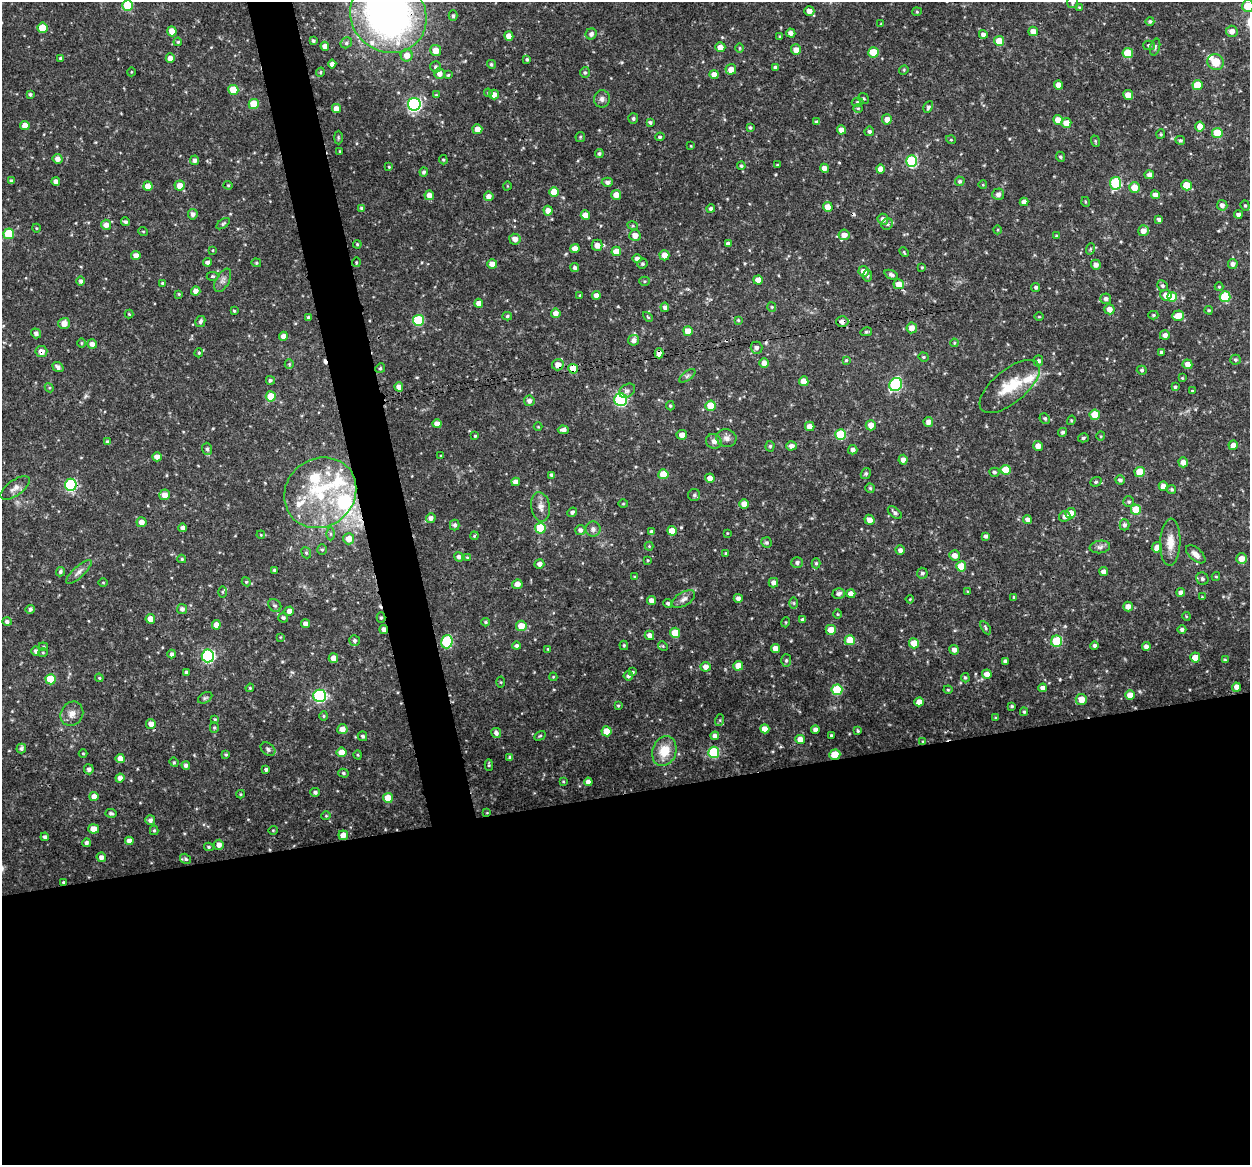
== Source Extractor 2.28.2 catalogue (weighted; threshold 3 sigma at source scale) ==
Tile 15 of 4 x 4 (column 3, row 4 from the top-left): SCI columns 2496-3743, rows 38-1200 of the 4992 x 4776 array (HDU 1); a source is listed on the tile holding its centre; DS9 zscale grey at full resolution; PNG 1252 x 1167 px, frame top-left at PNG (2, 2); each listed source drawn as its Kron ellipse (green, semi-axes under 4 px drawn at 4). Shown black and unused: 34% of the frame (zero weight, under 3 of 4 exposures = <1% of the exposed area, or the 3 px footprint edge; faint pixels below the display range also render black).
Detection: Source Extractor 2.28.2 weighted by HDU 2 'WHT'; one run over the whole footprint, this tile lists its part. Background 0.0465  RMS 0.0026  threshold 0.0115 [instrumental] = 3 sigma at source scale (4.5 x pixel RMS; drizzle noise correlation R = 1.50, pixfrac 1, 0.0396/0.0396 arcsec/px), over >= 5 px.
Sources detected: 516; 1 inside a brighter object's white glare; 6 cosmic-ray / hot-pixel residue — neither listed nor drawn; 13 inside a brighter listed object's ellipse — not listed separately; the other 496 listed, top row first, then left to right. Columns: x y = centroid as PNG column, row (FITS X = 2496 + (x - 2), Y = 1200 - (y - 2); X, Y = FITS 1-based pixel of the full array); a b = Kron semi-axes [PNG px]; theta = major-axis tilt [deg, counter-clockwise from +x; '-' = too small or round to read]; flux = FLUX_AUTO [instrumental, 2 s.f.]
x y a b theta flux
1073 2 5 5 - 0.48
128 5 5 5 - 9
1248 6 6 5 - 6.4
1079 7 4 3 - 0.19
809 11 5 5 - 1.7
917 12 5 4 - 0.32
388 16 39 36 -36 110
453 16 5 4 - 0.44
1150 21 4 4 - 0.47
881 24 4 3 - 0.21
42 28 5 5 - 5.1
172 31 5 4 - 2.4
1033 31 5 4 - 1.8
1232 31 6 5 - 1.4
791 33 4 4 - 1.1
591 34 6 5 - 0.91
983 34 4 4 - 0.97
509 36 5 4 - 1.8
780 37 3 3 - 0.42
313 41 4 3 - 0.46
999 41 5 5 - 3.4
178 42 4 3 - 0.27
346 43 6 5 - 0.56
1149 45 5 5 - 0.55
325 46 4 4 - 1.4
720 47 5 5 - 2
1155 47 8 5 75 0.52
740 48 5 3 - 0.26
436 50 5 5 - 2.3
796 50 5 5 - 1.8
873 52 5 5 - 6.4
1128 53 5 5 - 7.4
407 55 6 6 - 2
61 58 4 3 - 0.46
170 58 4 4 - 1.6
527 59 4 3 - 0.39
1215 62 8 8 - 4.4
332 64 4 4 - 1.2
491 64 4 4 - 0.41
436 67 5 5 - 0.57
775 67 4 3 - 0.48
731 69 5 5 - 2
904 70 5 4 - 0.28
131 72 4 3 - 0.18
320 72 5 4 - 0.31
585 72 5 4 - 0.44
439 73 5 5 - 1.5
448 75 4 4 - 0.3
714 75 4 4 - 1.7
1059 85 4 4 - 2.1
1197 85 5 5 - 5
233 90 5 5 - 5.3
488 93 4 4 - 0.3
30 94 4 3 - 0.42
494 94 5 5 - 1.7
436 95 3 3 - 0.28
1128 95 5 4 - 3
863 98 6 5 - 0.4
602 99 9 8 - 1
857 102 6 4 -1 0.39
254 104 5 5 - 7.1
414 104 6 6 - 50
928 107 6 4 62 0.48
336 108 4 4 - 1.7
858 108 5 3 - 0.23
633 119 5 5 - 0.5
887 119 5 5 - 1.9
1058 120 5 4 - 2.6
650 122 4 3 - 0.43
816 122 4 4 - 0.46
1066 123 5 5 - 2.6
25 125 4 4 - 1.9
1200 126 5 4 - 2.6
750 127 3 3 - 0.39
477 129 5 5 - 1.9
841 130 4 4 - 1.8
869 131 5 4 - 0.61
1217 133 5 5 - 8.6
1161 134 5 4 - 0.28
338 137 7 3 -90 0.3
580 137 5 4 - 0.31
660 137 5 4 - 0.42
951 140 5 3 - 0.23
1180 140 5 4 - 0.4
1095 141 6 3 -72 0.26
691 146 4 2 - 0.17
340 151 3 2 - 0.2
599 154 4 4 - 0.47
1060 157 5 4 - 0.35
57 159 5 5 - 1.4
195 160 5 4 - 0.79
443 160 4 4 - 0.32
912 161 6 5 - 18
777 165 3 2 - 0.2
741 166 4 4 - 0.4
389 167 3 3 - 0.21
824 168 4 4 - 1.6
880 169 4 4 - 1.6
424 172 4 4 - 0.56
1149 175 5 4 - 0.95
11 181 4 3 - 0.42
960 181 5 4 - 0.47
56 182 4 4 - 1.2
607 182 5 4 - 0.87
1116 183 6 5 - 19
180 185 5 5 - 2.3
228 185 4 4 - 0.27
983 185 4 3 - 0.19
1186 185 5 5 - 4.2
148 186 5 4 - 2.3
507 186 4 3 - 0.19
1134 187 5 5 - 3.1
554 192 5 5 - 4.4
998 194 6 6 - 0.9
429 195 5 4 - 1.7
616 195 5 4 - 2.3
1155 195 4 4 - 1.6
489 196 5 5 - 1.4
1024 202 4 4 - 1.3
1086 202 5 3 - 0.22
1222 205 5 5 - 1
1245 206 5 4 - 0.35
828 207 5 4 - 2.3
362 208 4 4 - 0.6
711 209 4 4 - 0.63
548 211 5 4 - 1.9
193 214 5 5 - 0.88
585 215 5 4 - 2.4
1238 215 4 4 - 0.71
883 219 5 5 - 1.3
1159 219 4 3 - 0.63
125 222 4 4 - 0.52
223 224 7 4 35 0.45
887 224 6 5 - 0.51
106 225 5 5 - 1.5
633 226 5 3 - 0.28
36 228 4 3 - 0.22
998 230 4 3 - 0.21
143 231 5 3 - 0.23
1143 231 5 5 - 1.7
9 234 5 5 - 9.7
635 235 5 5 - 1.9
844 235 5 5 - 1.6
1056 236 4 3 - 0.27
515 239 5 5 - 1.5
357 244 4 4 - 0.29
728 244 4 4 - 1
597 245 5 5 - 1.8
575 249 4 4 - 2.2
1090 249 6 3 71 0.27
213 250 4 3 - 0.21
616 251 5 5 - 3.1
904 252 5 3 - 0.28
664 255 5 5 - 1.9
136 256 5 4 - 1.8
637 258 5 4 - 0.77
207 262 4 4 - 0.85
356 262 5 3 - 0.28
256 263 5 4 - 0.33
492 264 5 5 - 2
642 264 5 4 - 0.47
1233 264 5 5 - 1
1096 265 5 4 - 1
922 267 3 3 - 0.26
575 268 4 4 - 0.63
864 271 5 5 - 2
891 275 7 4 -22 0.7
212 276 6 4 -1 0.32
867 276 6 4 80 0.42
223 280 13 6 61 1.1
758 280 5 4 - 1.9
81 281 4 4 - 0.62
644 281 5 4 - 0.32
162 283 3 3 - 0.26
899 284 5 5 - 2.9
1163 286 6 5 - 0.47
1036 287 5 4 - 0.53
1219 287 4 4 - 0.27
196 291 5 4 - 1.4
179 294 4 3 - 0.28
580 295 3 3 - 0.25
596 295 4 4 - 1.3
1166 295 5 5 - 2.4
1172 297 5 5 - 5.3
1225 297 5 5 - 11
1106 299 5 5 - 0.76
479 303 4 4 - 1.7
665 307 5 4 - 0.87
772 307 5 4 - 0.29
1109 309 5 5 - 1.8
1209 310 4 3 - 0.29
234 311 4 3 - 0.31
556 313 5 5 - 1.5
129 314 4 4 - 0.28
1153 315 5 4 - 0.36
507 316 5 4 - 0.36
1178 316 6 5 - 3.1
308 317 4 3 - 0.42
648 317 6 3 -45 0.28
1039 317 4 3 - 0.21
418 320 5 5 - 18
738 320 3 3 - 0.29
200 321 5 5 - 0.65
842 321 6 5 - 1.4
64 323 5 5 - 1.9
912 328 5 5 - 1.9
688 331 5 4 - 2.4
866 332 5 4 - 0.39
36 333 5 4 - 0.73
1165 335 5 5 - 1
283 336 4 4 - 1.6
634 340 5 5 - 1.2
81 343 5 3 - 0.25
954 343 4 3 - 0.24
92 344 5 4 - 1.2
756 348 6 6 - 0.82
41 352 6 5 - 1.8
1161 352 3 3 - 0.5
199 353 4 4 - 0.33
659 353 5 4 - 1.5
923 357 5 4 - 0.34
846 360 4 3 - 0.32
1235 360 5 5 - 0.44
1038 361 5 4 - 0.79
764 363 5 4 - 1.6
289 364 5 4 - 0.32
1187 364 5 5 - 2.1
558 365 6 5 - 2
58 367 6 4 -38 0.91
380 368 5 4 - 0.38
573 369 5 5 - 6.5
1142 370 5 4 - 0.44
687 376 9 4 36 0.61
1182 378 4 4 - 0.24
270 380 4 4 - 0.47
804 381 5 4 - 2.8
896 385 7 6 - 24
1010 386 36 16 40 7.4
399 387 4 4 - 1.6
1175 387 3 3 - 0.4
49 388 5 4 - 0.3
627 391 8 6 35 0.73
1192 391 3 3 - 0.26
271 396 5 5 - 5.6
620 400 6 6 - 25
529 401 5 5 - 0.91
670 406 4 3 - 0.3
710 406 5 5 - 4.6
1095 415 5 5 - 4.8
1045 419 5 5 - 0.44
1071 420 5 4 - 0.3
928 422 5 5 - 1.3
437 424 4 4 - 1.9
871 425 5 5 - 1.9
810 426 5 4 - 1.8
538 427 4 3 - 0.19
563 430 5 4 - 0.96
1063 432 4 4 - 0.54
682 435 5 5 - 1.6
841 435 5 5 - 13
475 436 3 3 - 0.32
1101 436 4 4 - 0.24
726 438 10 9 - 1.3
1083 438 5 4 - 0.4
714 441 8 7 - 1.2
107 442 4 4 - 0.51
1233 445 5 4 - 1.5
770 446 5 4 - 0.36
791 446 5 4 - 1.1
1038 446 5 5 - 1.7
207 449 6 5 - 0.51
853 450 4 4 - 0.92
441 456 3 2 - 0.27
157 457 5 4 - 1.4
903 460 5 4 - 1.3
1183 462 5 4 - 1.6
1006 470 5 5 - 5.2
994 472 5 4 - 0.52
1140 472 5 5 - 5.9
866 473 6 5 - 0.45
663 474 5 5 - 4.5
552 475 4 4 - 0.73
710 478 5 4 - 1.5
1120 480 5 4 - 0.61
516 482 4 4 - 1.4
1096 482 6 4 21 0.41
71 485 6 6 - 25
1163 486 5 4 - 1.6
15 488 17 7 36 1.6
870 488 5 4 - 0.38
1172 489 4 4 - 0.39
320 493 37 34 39 22
165 495 5 5 - 1.9
694 495 6 6 - 0.52
1129 502 5 5 - 0.45
623 504 5 3 - 0.24
744 504 5 4 - 2.2
541 507 15 9 -80 1.8
1136 510 5 5 - 5.4
572 512 5 4 - 0.53
895 513 8 5 -42 0.63
1070 513 5 5 - 2.6
1065 516 6 5 - 1.1
431 518 5 5 - 0.97
1027 519 4 4 - 1.1
869 520 5 5 - 1.8
142 522 5 5 - 1.7
455 525 5 5 - 0.64
1124 525 5 5 - 0.65
183 528 4 4 - 0.99
540 528 5 5 - 10
593 529 7 7 - 1
580 530 5 5 - 0.87
672 531 5 5 - 3.6
652 532 4 4 - 0.83
727 533 4 3 - 0.19
331 534 6 4 -90 0.43
261 535 4 3 - 0.19
474 536 4 3 - 0.26
986 536 4 4 - 0.72
349 539 5 5 - 2.4
766 542 5 5 - 0.48
1170 542 23 10 88 3.3
649 546 4 4 - 0.24
1100 547 10 6 7 0.88
1157 547 5 5 - 1.8
322 549 5 4 - 0.35
900 550 4 4 - 0.92
306 553 6 4 -67 0.4
726 553 4 4 - 0.31
1196 554 12 6 -41 1.4
954 555 5 5 - 1.5
459 557 5 4 - 0.71
467 557 4 3 - 0.26
182 559 4 4 - 0.27
1241 559 5 5 - 2
648 560 4 3 - 0.24
797 562 6 5 - 0.72
816 563 5 4 - 0.39
539 564 5 4 - 1
961 566 5 5 - 5.4
274 570 4 3 - 0.39
60 572 5 4 - 0.6
79 572 16 5 43 1.3
1104 572 4 4 - 1.2
922 573 5 5 - 0.57
635 577 4 3 - 0.27
1216 577 4 4 - 0.33
1202 579 6 6 - 0.63
103 582 4 3 - 0.2
246 582 4 4 - 0.31
773 583 5 4 - 1.2
517 584 5 5 - 1.6
222 592 6 4 -90 0.32
968 592 4 3 - 0.27
1181 592 4 4 - 1.2
839 594 6 5 - 0.86
851 594 4 4 - 1.6
1014 597 4 3 - 0.26
1202 597 4 3 - 0.2
738 598 4 4 - 0.92
684 599 13 7 32 1.2
910 599 4 3 - 0.2
652 601 5 4 - 1.9
668 603 4 4 - 0.54
794 603 6 4 -89 0.32
275 605 7 5 -41 0.57
1128 606 5 5 - 1.6
30 609 5 4 - 0.67
182 609 5 5 - 0.83
289 611 5 4 - 1.4
837 614 5 3 - 0.21
1186 616 4 3 - 0.23
283 618 5 5 - 0.5
381 618 5 4 - 0.43
150 619 5 4 - 2.1
802 619 4 4 - 0.51
7 622 5 4 - 0.69
486 622 4 4 - 0.31
786 622 5 3 - 0.24
305 624 4 4 - 1.4
216 625 4 4 - 2
521 626 5 5 - 3.5
986 628 7 4 -57 0.41
384 629 4 4 - 1.1
831 630 5 5 - 2.5
1182 630 4 4 - 0.7
675 633 5 5 - 5.2
649 635 5 4 - 1.5
280 637 4 3 - 0.18
354 640 5 5 - 0.57
850 640 5 5 - 5
1057 641 5 5 - 13
447 642 7 5 72 16
914 643 5 5 - 4.8
624 645 5 4 - 0.34
516 646 4 4 - 0.63
663 646 5 4 - 0.28
1095 646 4 4 - 0.65
1146 646 4 4 - 1.2
43 647 5 4 - 0.32
775 648 4 4 - 1.7
548 649 4 3 - 0.24
954 650 5 4 - 1.1
36 651 5 4 - 0.71
43 652 5 3 - 0.26
172 654 4 4 - 0.7
208 656 6 6 - 37
333 658 5 5 - 1.5
1195 658 5 5 - 3.6
786 660 6 5 - 0.48
1225 660 4 3 - 0.3
1005 661 4 3 - 0.62
738 666 5 4 - 2.9
705 667 5 5 - 1.6
186 672 4 4 - 0.59
633 672 4 3 - 0.25
987 674 5 4 - 1.7
628 676 4 4 - 0.73
553 677 4 4 - 0.25
99 678 4 4 - 0.28
965 678 4 4 - 0.36
51 679 5 5 - 6.4
501 682 5 3 - 0.24
1236 687 4 4 - 1.5
250 688 4 3 - 0.25
1043 688 4 4 - 1.3
837 690 5 5 - 11
948 690 4 4 - 0.29
1130 695 5 4 - 2.9
320 696 6 6 - 36
205 698 8 5 30 0.44
1081 699 5 5 - 2.9
919 702 5 4 - 1.7
618 706 4 3 - 0.3
1012 706 3 3 - 0.34
1024 712 4 3 - 0.37
72 714 13 11 57 2
324 716 4 4 - 0.31
995 718 4 3 - 0.27
215 719 4 3 - 0.29
720 720 6 4 72 0.31
151 724 5 5 - 1.7
214 728 5 4 - 0.35
342 729 5 5 - 1.9
765 729 5 4 - 2
815 729 4 4 - 0.98
607 731 5 5 - 4.2
858 731 3 3 - 0.3
496 733 5 5 - 0.87
831 735 3 3 - 0.28
362 736 5 4 - 0.57
540 736 6 4 31 0.29
715 736 4 4 - 0.92
800 740 5 4 - 2.6
923 742 4 3 - 0.26
21 749 5 4 - 0.64
268 749 8 5 -39 0.63
664 751 15 12 71 5.2
342 752 5 5 - 2.7
714 752 5 5 - 15
83 753 4 3 - 0.21
226 755 4 4 - 0.39
358 755 4 4 - 0.29
835 755 6 5 - 5
120 758 4 4 - 2
510 758 4 3 - 0.53
174 762 5 4 - 0.32
186 765 4 4 - 0.74
489 765 6 3 -88 0.33
89 769 5 5 - 0.91
266 770 4 4 - 0.59
343 773 5 4 - 0.44
120 778 4 4 - 1.2
563 781 4 3 - 0.2
588 782 4 4 - 1.5
315 792 5 4 - 0.62
240 794 4 4 - 0.29
94 797 4 4 - 1.8
388 798 5 5 - 3.9
111 813 5 4 - 0.51
487 813 3 2 - 0.18
326 816 4 4 - 0.26
150 820 5 5 - 0.92
94 829 5 4 - 2.4
154 830 5 4 - 0.39
273 830 5 3 - 0.21
343 835 5 5 - 2
45 837 4 4 - 0.7
129 841 4 4 - 1.6
86 843 4 4 - 0.7
219 845 5 5 - 1.5
209 847 5 4 - 0.4
101 857 5 4 - 1.2
186 859 6 4 -32 0.49
63 882 3 3 - 0.35
Overlapping masked pixels (flux is a lower limit): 13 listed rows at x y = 388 16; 842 321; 41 352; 659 353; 558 365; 573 369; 71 485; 381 618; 384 629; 923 742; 835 755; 343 835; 63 882
Isophote crosses this tile's border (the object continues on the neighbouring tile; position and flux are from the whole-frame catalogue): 4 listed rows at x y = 1073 2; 128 5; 1248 6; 388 16